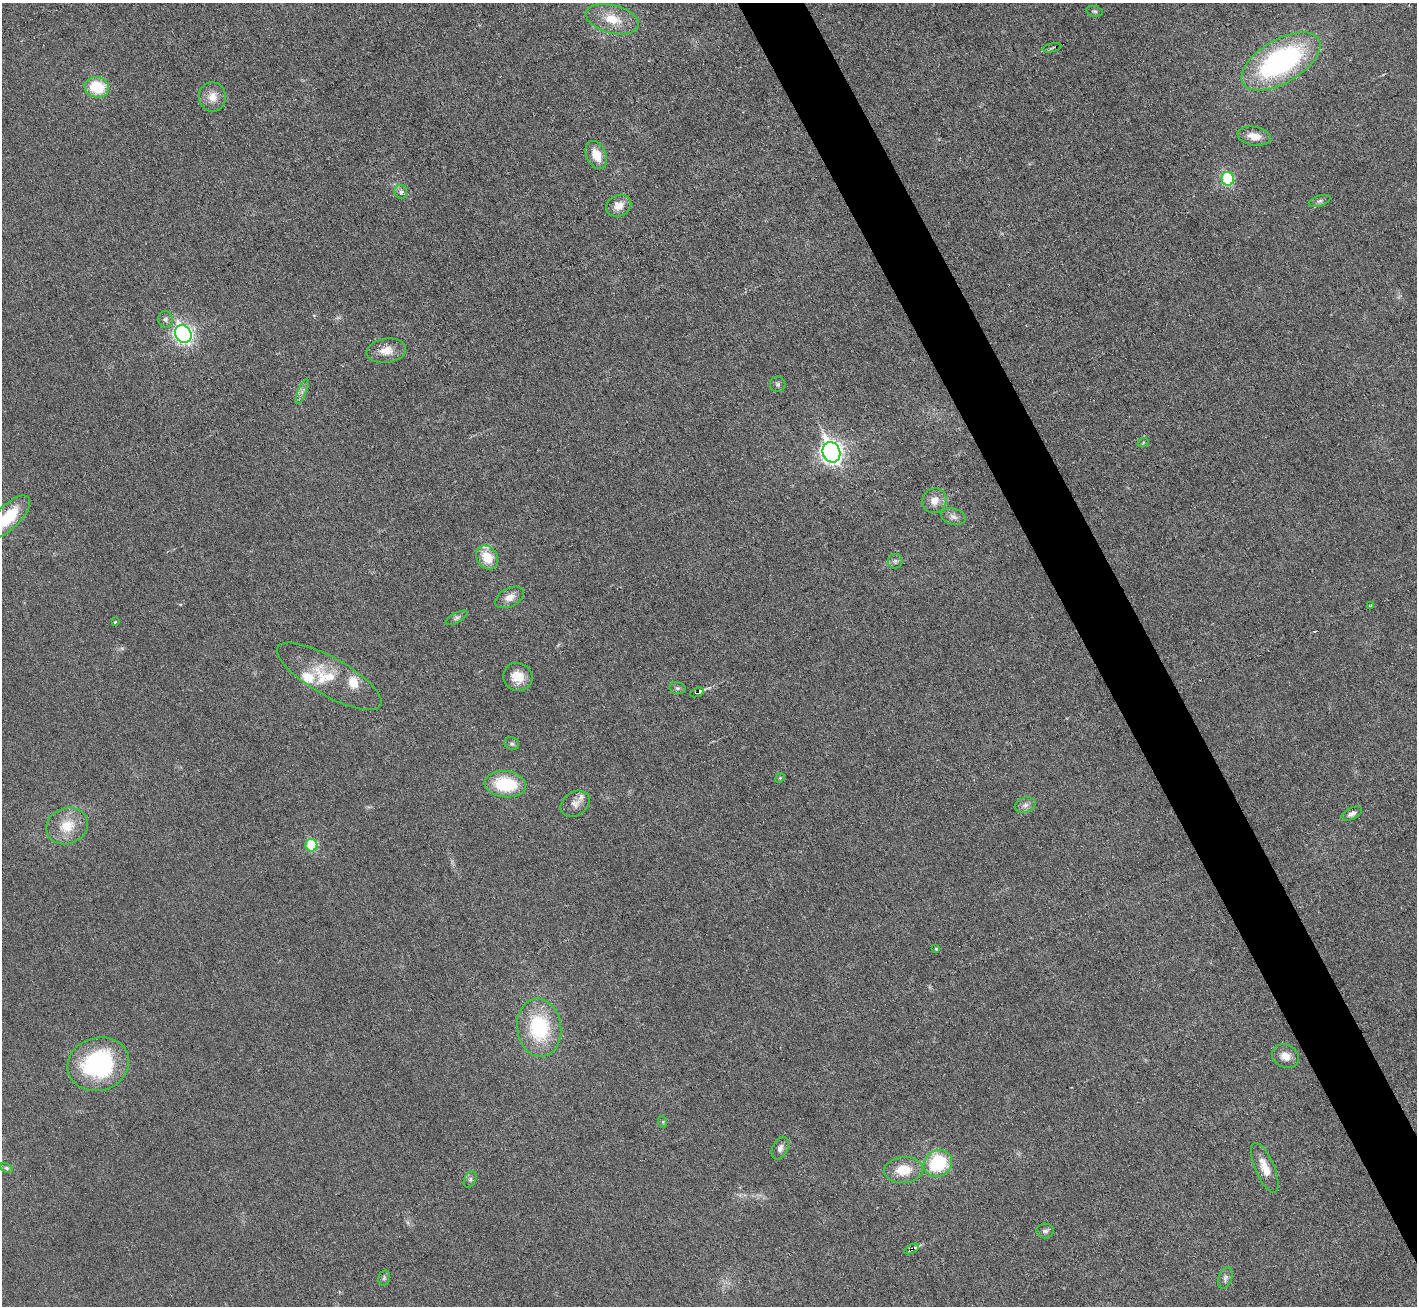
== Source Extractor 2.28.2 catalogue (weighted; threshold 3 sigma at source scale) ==
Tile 6 of 4 x 4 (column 2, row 2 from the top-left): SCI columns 1416-2830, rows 2759-4062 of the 5664 x 5653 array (HDU 1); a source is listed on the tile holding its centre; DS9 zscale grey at full resolution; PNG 1419 x 1308 px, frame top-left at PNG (2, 3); each listed source drawn as its Kron ellipse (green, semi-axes under 4 px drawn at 4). Shown black and unused: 4% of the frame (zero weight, under 3 of 6 exposures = <1% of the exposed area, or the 3 px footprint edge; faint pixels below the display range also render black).
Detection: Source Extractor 2.28.2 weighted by HDU 2 'WHT'; one run over the whole footprint, this tile lists its part. Background 0.0264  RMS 0.0037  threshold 0.0152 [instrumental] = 3 sigma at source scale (4.09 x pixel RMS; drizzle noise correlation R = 1.36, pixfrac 0.8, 0.05/0.05 arcsec/px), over >= 5 px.
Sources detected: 62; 1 too faint to see at this stretch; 1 cosmic-ray / hot-pixel residue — neither listed nor drawn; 5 inside a brighter listed object's ellipse — not listed separately; the other 55 listed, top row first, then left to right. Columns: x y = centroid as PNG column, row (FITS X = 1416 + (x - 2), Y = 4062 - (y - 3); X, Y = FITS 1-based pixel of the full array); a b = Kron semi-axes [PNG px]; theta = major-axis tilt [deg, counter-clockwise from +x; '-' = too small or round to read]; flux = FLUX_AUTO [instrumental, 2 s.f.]
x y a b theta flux
1094 11 8 5 -10 0.67
612 19 27 14 -14 8.5
1052 48 9 3 12 0.56
1281 61 44 21 31 72
97 87 12 10 -14 13
212 97 15 13 -82 4.1
1254 136 17 9 -10 4.1
596 155 15 9 -64 6.1
1228 179 7 6 - 25
401 192 7 6 - 1
1320 201 11 5 18 0.89
619 206 13 10 23 3.7
166 319 8 7 - 1.1
183 334 9 8 - 110
386 351 20 12 8 4.6
778 384 7 7 - 0.97
302 391 13 4 67 1.3
1143 443 6 4 20 0.46
831 452 10 8 -66 200
934 501 13 12 - 3.6
8 517 28 11 44 13
953 517 12 8 -17 1.7
487 557 13 10 -55 6.7
895 561 7 7 - 1
510 597 15 9 26 2.9
1371 605 4 3 - 0.61
457 618 12 5 28 1
115 622 3 3 - 0.41
329 676 59 19 -30 15
518 677 15 14 - 5.3
677 688 8 6 -14 0.77
697 692 7 3 22 3.4
512 744 7 6 - 0.86
780 778 5 4 - 0.41
505 784 21 13 -6 18
575 804 16 11 34 2.8
1025 805 11 7 19 1.6
1352 814 11 6 25 1.6
67 826 21 18 19 8.5
311 845 6 6 - 14
936 949 4 4 - 0.5
539 1028 29 22 -82 27
1285 1056 14 11 -28 3.5
98 1064 31 26 17 45
663 1122 6 4 -72 0.42
780 1148 12 7 66 1.7
938 1163 15 13 32 22
6 1168 7 4 -27 0.61
1265 1168 27 9 -67 5.6
903 1170 19 13 5 8
470 1179 9 5 63 0.92
1045 1231 8 7 - 1.1
912 1249 8 3 28 2.9
384 1278 8 5 77 0.77
1225 1278 11 6 70 1.3
Overlapping masked pixels (flux is a lower limit): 2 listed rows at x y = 697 692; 912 1249
Isophote crosses this tile's border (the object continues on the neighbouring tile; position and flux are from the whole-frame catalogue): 1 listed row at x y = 8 517